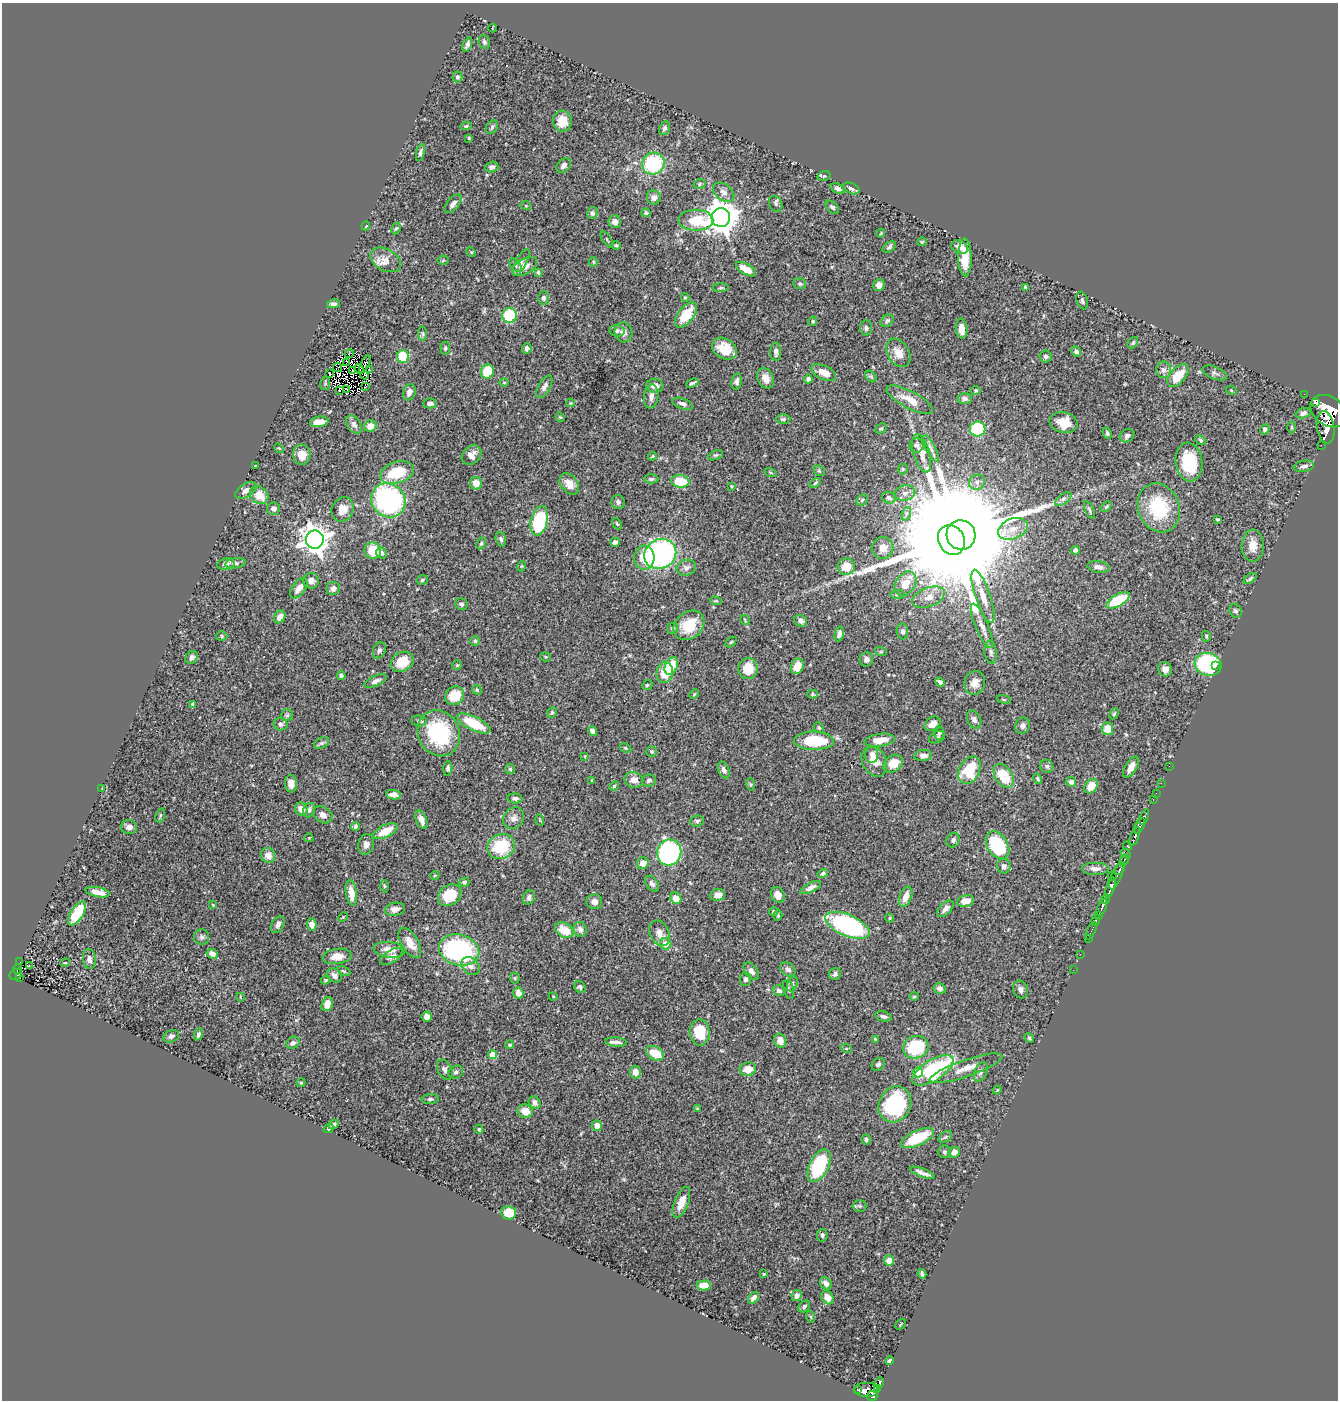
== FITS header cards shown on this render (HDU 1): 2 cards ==
NAXIS1  =                 1336
NAXIS2  =                 1398

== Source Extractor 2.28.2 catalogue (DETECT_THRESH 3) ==
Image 1336 x 1398 px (HDU 1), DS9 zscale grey, 1 PNG px = 1 image px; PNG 1340 x 1402 px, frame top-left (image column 1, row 1398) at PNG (2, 3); each listed source drawn as its Kron ellipse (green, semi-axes under 4 px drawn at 4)
Background 0.541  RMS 0.02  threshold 0.0599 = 3 sigma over >= 5 px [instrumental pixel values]
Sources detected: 459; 8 with non-positive FLUX_AUTO (blend fragments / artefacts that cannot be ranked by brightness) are neither listed nor drawn; the other 451 listed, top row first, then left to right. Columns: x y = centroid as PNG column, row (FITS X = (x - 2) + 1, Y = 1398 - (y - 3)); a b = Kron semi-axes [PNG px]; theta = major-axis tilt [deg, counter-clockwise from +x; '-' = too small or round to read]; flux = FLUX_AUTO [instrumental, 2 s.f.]
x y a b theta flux
492 28 4 3 - 0.93
484 42 7 5 -74 3.3
467 44 8 4 68 3.5
457 77 5 5 - 2.8
562 121 10 9 - 22
466 126 5 3 - 1.8
492 127 7 5 63 2.4
664 128 7 5 66 3.6
469 138 3 3 - 1.4
420 152 9 4 76 3.5
653 164 11 10 - 95
564 165 8 6 44 6.4
492 167 6 5 - 5.8
824 176 6 5 - 2.2
700 184 6 5 - 2.1
851 188 9 5 -24 4.6
838 189 7 4 -22 4.4
724 192 12 8 -36 7.5
654 197 7 6 - 5.2
453 204 11 5 50 5.5
776 204 8 6 -62 3.5
526 206 5 3 - 1.2
832 207 8 5 -45 2.9
592 213 6 5 - 3.9
646 213 5 4 - 2.4
721 218 9 9 - 2600
696 220 17 10 0 42
615 222 6 6 - 6.8
366 226 4 3 - 1.5
396 228 6 4 61 2
881 233 4 3 - 1.1
607 239 9 2 -55 1.4
922 242 5 4 - 1.4
616 245 4 4 - 2.1
889 247 7 4 34 2.7
960 247 9 6 -27 7.5
471 252 5 4 - 1.5
965 257 19 6 -89 27
386 260 16 10 -28 14
443 260 5 5 - 1.4
521 262 15 5 62 5.6
593 262 5 4 - 1.6
515 265 8 5 -50 2.6
525 267 13 7 31 10
746 269 11 5 -30 18
538 272 4 3 - 1.8
800 284 6 5 - 2.5
879 285 6 5 - 8.4
1025 287 4 3 - 2.3
721 288 8 4 1 2.3
685 297 4 4 - 1.5
543 298 7 5 -89 3.1
1082 301 9 5 -73 3.4
333 304 7 4 11 3.6
510 315 7 7 - 87
686 315 15 8 53 36
813 321 5 4 - 1.9
887 321 7 5 39 3.5
866 328 7 6 - 3.4
962 329 10 5 -83 13
617 331 7 5 -7 3.1
624 332 10 9 - 7.5
423 334 7 4 -84 2.3
1133 343 6 4 51 2.2
445 348 6 5 - 2.6
527 349 5 4 - 4.9
724 349 13 10 -31 27
776 352 9 5 -89 5.3
1076 352 5 4 - 4.4
898 353 15 10 -59 15
349 354 5 2 - 1.6
403 356 6 6 - 59
1045 357 6 6 - 3.3
347 362 4 2 - 0.64
365 364 9 2 63 2.2
337 367 5 2 - 0.26
359 369 5 2 - 1.2
352 370 3 2 - 1.8
369 370 3 2 - 1.3
1163 370 8 7 - 5.5
487 372 7 6 - 51
824 373 13 7 -26 17
1215 373 13 6 -21 4
329 374 3 2 - 0.59
364 375 4 2 - 1.4
871 376 6 4 -48 2.1
1178 376 14 7 49 28
765 378 11 8 -65 13
808 379 4 4 - 4.9
737 381 8 5 81 4.3
504 382 4 3 - 1.2
692 383 6 3 25 2.8
325 384 6 5 - 2.1
366 386 3 2 - 1.4
655 386 8 7 - 9.2
544 387 12 6 59 5.7
347 389 3 2 - 0.96
976 390 5 5 - 2.1
1231 390 5 3 - 1.2
339 391 2 2 - 1.3
409 392 8 6 70 6.8
1304 394 2 2 - 6.3
651 396 12 7 83 6.8
964 399 7 5 1 3.4
910 400 26 8 -28 21
430 403 6 5 - 5.4
571 403 4 4 - 1.3
1315 403 2 2 - 11000
682 404 11 5 -18 5.5
1328 411 19 14 -36 4800
1303 413 8 5 17 4.4
560 417 5 3 - 1.2
783 419 7 4 1 3.1
319 422 9 5 7 12
1064 423 14 10 -13 26
354 425 10 6 -56 5.7
370 426 6 5 - 13
1292 427 6 4 -89 1.6
1326 427 16 8 -81 2100
881 428 6 4 29 1.8
977 429 8 7 - 100
1265 429 5 4 - 5
1107 433 6 4 -65 2.5
1127 436 8 6 35 4.1
1201 440 6 4 -42 1.9
916 445 7 7 - 3.5
1321 445 2 2 - 27
279 448 5 4 - 1.5
931 448 15 4 -63 4.8
922 453 20 8 -74 13
302 455 10 9 - 18
471 455 11 8 47 10
716 455 8 4 25 2.2
652 456 5 3 - 1.5
1189 462 19 13 -83 58
255 466 3 2 - 0.73
1304 466 10 5 9 4.2
903 469 5 5 - 1.6
819 471 6 5 - 2.1
397 472 17 10 17 57
771 473 6 3 -19 1.4
651 479 7 4 1 2.5
680 481 9 6 -7 37
977 482 8 7 - 5.8
476 483 6 6 - 16
815 483 6 4 36 1.7
569 484 12 8 -53 15
731 486 3 2 - 1.2
246 490 12 6 34 6.3
905 493 10 7 10 7.1
259 495 10 8 -42 22
889 498 7 5 -24 4.4
1063 499 9 5 36 4.2
388 500 18 16 -44 260
862 500 6 4 45 2.2
618 502 7 6 - 3.9
1106 507 6 4 40 2
1159 508 25 20 -70 80
273 509 6 6 - 5.1
343 509 12 10 65 15
1089 510 9 4 -67 2.6
906 514 7 4 72 3.1
1217 519 3 2 - 1.6
539 521 15 8 75 110
617 524 6 3 -54 1.7
1013 529 15 10 23 16
961 535 15 14 - 35000
501 539 7 5 -74 3.4
315 540 9 9 - 1700
951 540 15 13 -62 57000
615 542 5 4 - 4.3
481 543 6 4 62 2.2
1253 546 16 11 89 16
883 548 11 10 - 13
1075 550 4 4 - 4.5
373 551 8 8 - 32
382 553 6 5 - 3.4
660 554 16 14 28 310
644 558 12 10 86 24
235 563 10 5 9 3.6
226 564 8 6 11 4.9
522 566 5 3 - 1.1
846 567 9 8 - 27
1098 567 11 6 -9 7.7
686 568 10 8 16 6
1250 579 7 3 37 2.5
422 580 6 4 19 2.3
311 581 8 8 - 8.5
906 584 13 9 56 20
299 588 12 6 54 11
333 588 7 6 - 6.5
897 595 7 4 6 2.2
983 596 28 7 -71 19
928 597 17 9 20 14
1118 600 13 6 30 59
716 601 6 4 -11 1.6
461 604 6 5 - 3.6
1235 611 7 6 - 3.1
280 617 7 5 61 11
745 620 5 2 - 1.2
801 621 6 5 - 5.9
689 625 17 13 39 38
982 626 24 6 -67 11
672 628 5 5 - 2.6
902 631 8 5 -81 4
839 634 7 4 76 5.8
221 636 6 4 -1 2.1
1206 636 5 4 - 2
475 641 5 5 - 1.7
731 642 6 4 44 1.4
379 650 8 6 66 3.7
881 652 6 4 -18 1.7
991 652 12 6 -83 4.2
192 657 7 5 51 4.7
545 657 5 4 - 1.7
866 659 7 6 - 5
402 662 12 9 29 28
1208 664 13 11 -17 130
457 665 4 4 - 1.6
671 666 9 6 66 27
797 666 8 6 69 23
1216 666 3 3 - 6.8
748 669 10 9 - 29
1165 669 7 6 - 6.7
665 673 10 8 79 31
341 676 4 3 - 3
375 681 12 5 24 5.6
940 682 5 4 - 3.5
975 683 12 10 71 12
647 685 6 4 43 1.7
477 690 5 4 - 1.8
694 694 5 4 - 1.6
813 694 5 4 - 1.7
455 696 10 9 - 32
1004 699 7 3 -8 1.8
192 705 4 3 - 2.1
552 713 6 4 67 2.4
1114 714 6 4 63 1.8
287 715 6 6 - 2.7
974 720 9 6 -65 5.1
419 721 7 5 -6 3.7
474 723 18 7 -26 51
281 724 7 6 - 4.9
933 724 8 6 33 12
1022 726 8 7 - 5.8
819 728 5 4 - 2.2
1107 729 6 6 - 19
592 731 5 4 - 4.9
439 733 24 20 -63 110
939 733 6 5 - 2.4
937 737 9 5 26 3.2
880 740 15 6 8 17
814 741 20 9 -2 67
321 743 8 5 27 3.2
625 748 6 4 -27 1.8
652 752 5 5 - 1.9
872 755 8 6 -88 5.6
585 756 4 2 - 0.89
923 756 9 5 6 6.2
874 761 16 12 -63 19
893 764 10 8 36 23
1047 766 7 6 - 3.2
1169 766 2 2 - 6
1131 767 11 5 59 12
448 768 7 4 86 3.2
510 769 5 5 - 1.9
724 770 9 5 -64 4.4
970 770 14 10 62 55
1004 776 13 8 -57 45
1037 779 5 4 - 2
634 780 9 7 -12 10
649 780 7 6 - 3.8
592 781 4 2 - 1.1
1071 782 5 5 - 5.5
1161 783 2 2 - 9.8
291 784 9 6 -86 11
750 784 6 4 -71 2.1
614 786 5 4 - 1.9
1091 786 8 6 51 20
101 788 3 2 - 0.88
1156 793 2 2 - 7.2
394 795 7 4 -8 7.5
515 798 7 5 -2 4.1
1153 800 3 2 - 17
301 809 6 6 - 13
309 810 7 5 62 4
160 815 7 4 72 2.2
323 815 10 8 -31 7
1144 817 8 3 66 54
514 818 11 9 51 7.6
421 820 9 5 -70 9.6
540 820 6 3 -72 1.2
697 821 7 5 5 2.9
355 826 4 3 - 2.9
1139 826 8 4 64 650
129 827 8 7 - 6.3
385 831 13 6 26 26
1135 837 10 3 68 570
309 838 4 4 - 1.2
953 840 8 6 67 3.9
366 844 10 7 78 7.7
997 845 15 10 -58 89
501 846 14 12 23 59
1127 846 4 3 - 59
669 852 13 12 - 290
1126 854 6 4 -41 150
268 856 7 7 - 8.4
1124 860 6 3 63 250
643 863 6 5 - 10
1004 866 7 7 - 6.4
1120 868 7 3 64 240
1095 869 14 6 0 7.4
823 873 5 4 - 2.8
435 875 4 3 - 1.2
1112 876 4 2 - 44
1116 876 14 5 68 180
464 882 5 4 - 2.6
652 884 9 5 -54 4.7
384 886 6 4 -87 1.6
1111 887 10 4 74 1000
811 888 11 4 27 6.6
98 892 12 5 -10 13
351 893 13 5 -82 17
450 895 12 10 36 38
718 895 7 6 - 9.1
778 895 8 6 -66 10
529 897 7 6 - 4.4
906 897 10 6 68 13
676 898 6 5 - 15
1105 899 5 3 - 220
965 901 8 5 12 14
594 902 8 7 - 8.1
213 905 4 4 - 1.1
1102 907 9 3 67 390
395 909 10 6 10 8.4
945 909 10 5 44 7.8
773 912 4 4 - 2.2
77 913 14 6 58 58
778 916 5 4 - 1.7
1098 916 2 2 - 12
343 917 5 3 - 1.2
890 918 4 4 - 1.7
1096 920 6 3 83 44
278 924 9 6 62 5.5
312 924 6 5 - 8.9
847 925 24 10 -23 240
580 929 7 6 - 6.7
564 930 10 7 -32 27
1091 931 9 2 63 25
660 933 13 9 -64 10
201 937 7 7 - 4.1
1088 938 2 2 - 6.4
410 943 17 8 -59 16
665 944 6 5 - 15
389 950 16 7 -7 14
459 950 20 15 -14 190
212 954 6 5 - 7.4
1080 954 2 2 - 5
337 956 14 7 8 13
391 956 13 6 32 5.6
89 959 10 6 -85 5.7
20 962 2 2 - 1.1
65 963 5 3 - 1.1
29 966 3 2 - 2.1
471 966 10 8 -44 7.1
17 969 5 3 - 45
788 969 8 6 -36 4.8
1073 970 2 2 - 7.9
343 971 7 3 -27 1.6
751 971 10 6 -54 6.8
16 974 6 5 - 86
835 974 6 5 - 4.1
334 975 8 6 -43 6.4
20 978 3 2 - 20
515 978 5 5 - 1.7
745 979 6 5 - 3.3
325 980 5 3 - 1.7
792 984 8 5 71 2.6
580 987 6 5 - 3.3
940 988 6 5 - 4.9
789 989 10 5 -73 3
1021 989 9 7 -77 5.3
779 991 6 5 - 4.1
518 993 6 5 - 8.3
553 996 4 3 - 1
914 996 5 3 - 1.3
240 997 4 2 - 0.97
327 1004 7 5 68 15
883 1016 9 5 -13 3.9
427 1017 5 5 - 10
700 1032 13 10 -88 44
198 1034 6 4 71 3.1
171 1036 8 5 23 3.5
1029 1038 5 4 - 1.8
875 1039 3 2 - 1
780 1041 7 6 - 14
616 1042 11 4 -4 5.5
293 1043 7 5 34 3.9
510 1045 4 3 - 1.7
916 1047 13 11 18 73
846 1048 6 3 -19 1.5
655 1053 9 6 -29 35
492 1055 4 4 - 31
878 1064 7 5 43 3.4
966 1068 38 8 19 21
748 1069 8 6 9 16
445 1070 11 7 -62 5.5
933 1070 23 10 32 150
456 1072 8 6 30 3.3
635 1072 6 5 - 8.7
918 1072 5 5 - 38
981 1072 10 6 68 4.9
301 1083 4 4 - 1.7
997 1090 4 3 - 1.2
430 1099 9 5 4 3
535 1102 6 5 - 6.2
895 1104 18 15 62 120
697 1109 3 3 - 1.2
525 1111 7 6 - 15
334 1124 5 3 - 3.1
597 1125 5 5 - 10
328 1128 5 3 - 2.2
479 1129 4 4 - 2.2
945 1137 8 5 36 2.7
918 1138 18 7 25 58
866 1140 5 4 - 2.6
944 1152 7 6 - 3.1
954 1152 6 5 - 8.6
819 1166 18 9 63 96
922 1173 13 3 -21 5.6
681 1202 16 7 68 15
860 1206 7 5 -1 2.5
509 1213 7 6 - 34
822 1235 6 5 - 3.6
889 1260 5 5 - 13
764 1274 4 3 - 1.5
922 1274 5 3 - 2.8
826 1283 6 5 - 8.1
704 1285 7 5 1 14
797 1296 5 5 - 7.1
827 1297 7 5 -55 11
754 1298 6 5 - 7.3
804 1306 7 5 42 3.3
811 1317 6 3 -71 1.2
900 1324 6 2 46 1
890 1361 4 3 - 2.8
880 1383 6 3 70 160
878 1388 4 3 - 38
857 1390 3 2 - 14
867 1390 12 7 0 470
872 1396 5 5 - 310
At the frame edge (FLAGS 8, measured only in part): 1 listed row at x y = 1328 411
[8 non-positive-flux detections neither listed nor drawn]